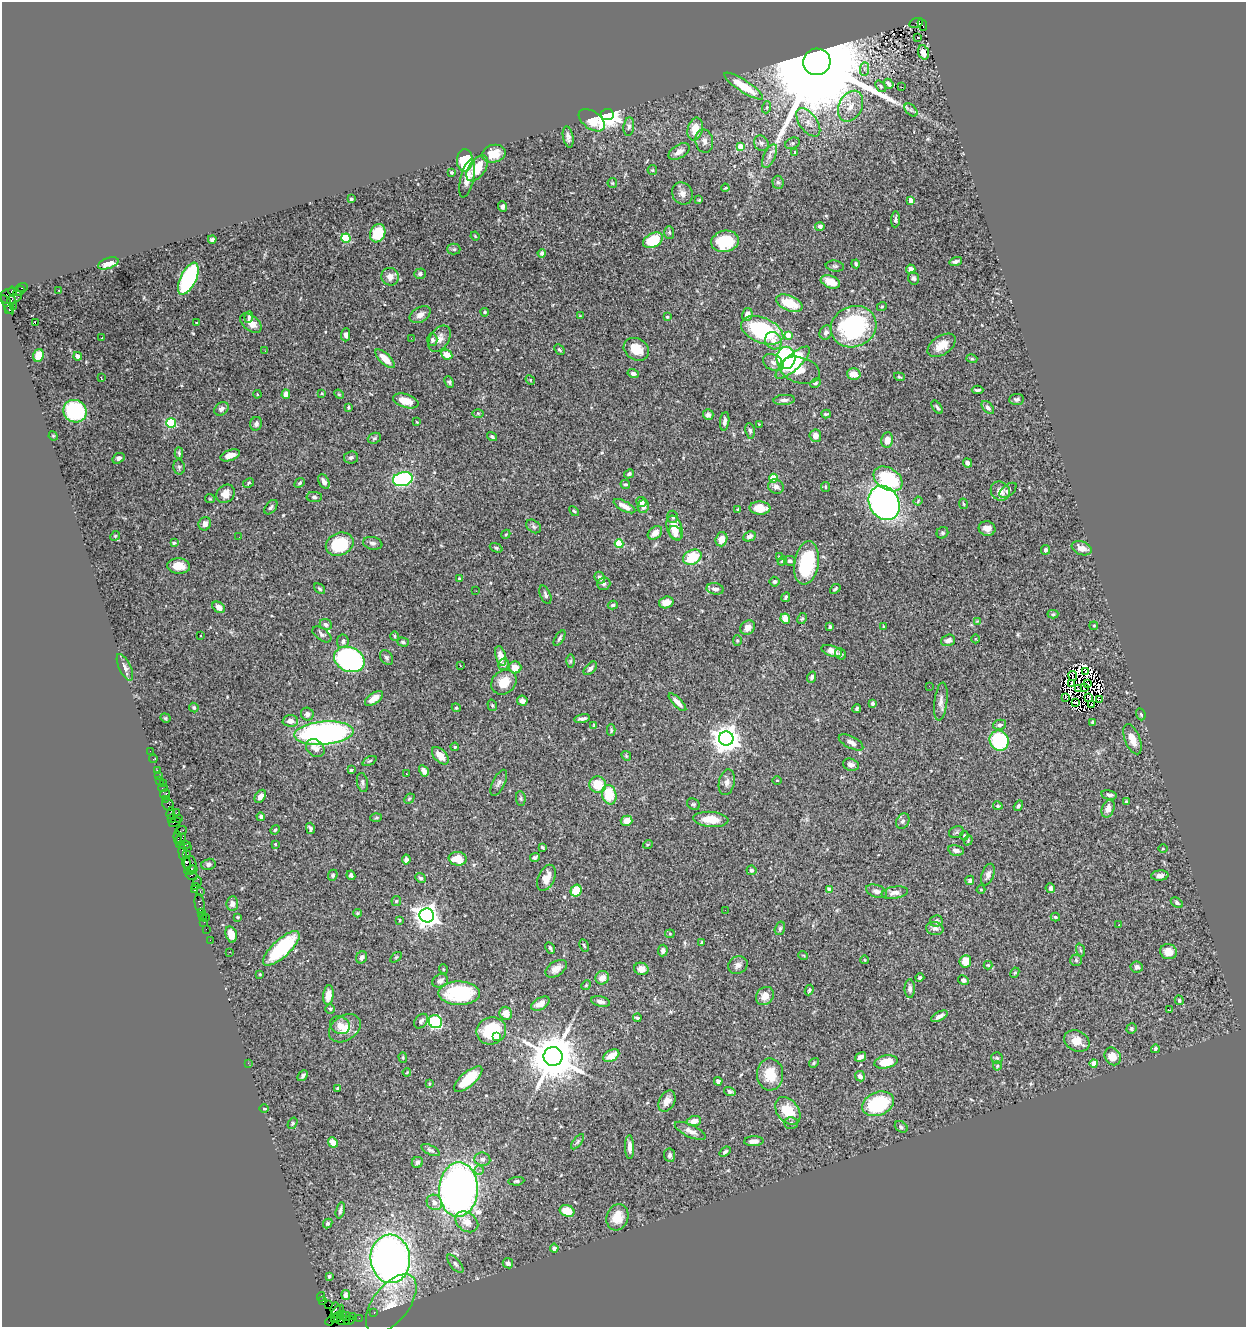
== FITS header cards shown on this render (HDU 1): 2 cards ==
NAXIS1  =                 1244
NAXIS2  =                 1325

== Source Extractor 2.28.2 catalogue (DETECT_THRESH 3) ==
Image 1244 x 1325 px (HDU 1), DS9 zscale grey, 1 PNG px = 1 image px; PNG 1248 x 1329 px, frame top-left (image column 1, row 1325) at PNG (2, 2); each listed source drawn as its Kron ellipse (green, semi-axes under 4 px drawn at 4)
Background 1.14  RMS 0.038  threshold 0.113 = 3 sigma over >= 5 px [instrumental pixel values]
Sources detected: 524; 9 with non-positive FLUX_AUTO (blend fragments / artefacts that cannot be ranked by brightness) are neither listed nor drawn; of the other 515, the 500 brightest by FLUX_AUTO listed and drawn (15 fainter detections omitted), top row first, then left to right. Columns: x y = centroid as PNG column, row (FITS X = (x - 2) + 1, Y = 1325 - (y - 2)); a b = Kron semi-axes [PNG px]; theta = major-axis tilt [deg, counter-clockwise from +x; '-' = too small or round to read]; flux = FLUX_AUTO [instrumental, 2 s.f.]
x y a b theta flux
916 23 7 5 15 210
922 25 6 3 -69 390
917 37 3 2 - 5.6
923 52 7 5 -70 12
817 62 13 13 - 100000
864 69 7 4 89 6.5
889 84 5 3 - 7.8
744 86 23 6 -33 81
881 86 6 4 -51 3.8
902 87 3 2 - 2.2
850 106 16 11 62 35
767 107 6 4 71 3.4
911 110 8 4 -45 5.9
607 115 6 5 - 2400
592 120 15 8 -36 42
808 122 16 9 -54 25
629 127 9 5 83 6.9
695 129 11 7 76 41
568 137 11 5 -78 9.9
704 141 12 8 -80 16
761 143 8 7 - 8.7
792 143 7 5 23 5.3
740 147 4 4 - 44
679 152 11 6 30 18
795 153 3 3 - 5.2
494 154 12 8 13 39
769 156 13 5 65 12
465 160 11 8 88 110
477 168 15 8 55 52
652 170 5 4 - 2.7
451 172 4 4 - 3.1
467 179 19 6 77 23
778 182 6 5 - 5.5
612 183 5 4 - 2.8
725 188 4 2 - 2.3
682 193 11 10 - 16
351 199 4 3 - 3.2
699 200 3 3 - 2.6
910 200 4 4 - 28
502 206 5 4 - 7.1
895 219 8 4 85 6
820 226 5 4 - 7.1
669 232 6 5 - 4.5
378 233 9 7 67 85
475 236 4 3 - 2.1
346 238 4 4 - 160
212 239 4 3 - 5
653 240 10 7 28 100
725 241 14 10 13 97
454 249 6 5 - 4.2
542 253 4 4 - 9.8
956 262 6 4 13 6.5
108 263 10 5 20 28
856 264 4 3 - 4
835 266 9 5 -7 6
911 269 5 4 - 14
420 274 6 5 - 6
390 277 9 8 - 16
914 278 6 5 - 5.1
188 279 17 8 65 320
830 282 10 6 -22 35
22 287 6 3 21 140
59 290 3 2 - 2.3
13 291 5 3 - 120
19 291 6 2 28 110
10 296 12 7 9 910
11 300 4 2 - 140
789 303 14 7 -22 77
8 305 11 3 -60 47
13 306 2 2 - 20
882 306 5 3 - 2.5
9 310 3 2 - 400
485 312 4 3 - 2.9
747 314 6 5 - 23
420 315 11 7 31 16
580 316 4 4 - 2.1
249 317 6 4 83 5.5
667 317 3 3 - 4.4
35 323 3 2 - 12
197 323 3 3 - 2.6
251 323 12 7 -40 23
853 327 23 20 23 360
762 330 22 12 -22 270
826 332 7 6 - 9.6
346 335 6 4 89 9.9
788 335 4 4 - 38
101 338 3 2 - 4
411 338 2 2 - 3.7
439 339 14 9 56 18
432 340 6 5 - 5.4
773 341 9 8 - 17
942 345 16 9 33 32
636 349 13 10 -34 43
559 350 6 4 -46 3.6
265 351 3 2 - 4
447 355 6 4 -27 29
38 356 6 5 - 31
78 356 4 3 - 7.9
786 358 11 9 86 260
385 359 12 5 -44 36
972 359 5 3 - 2.9
773 362 11 8 -28 12
793 363 22 7 43 130
800 370 21 13 -15 40
633 373 6 4 -14 8.5
854 374 7 5 -16 28
899 377 5 4 - 3.2
101 378 4 2 - 3.5
530 380 5 4 - 3
449 382 6 4 -66 4.7
815 383 5 3 - 3.3
978 390 6 3 1 4.5
322 393 4 3 - 2.7
257 394 4 3 - 2.1
286 394 5 4 - 13
339 394 5 4 - 2.7
1017 399 7 5 5 5.6
784 400 10 5 4 8.8
406 401 13 6 -17 37
348 407 3 3 - 2.9
937 407 7 3 -54 4.6
988 408 8 4 -48 8.4
221 409 8 6 41 10
75 411 12 11 - 230
478 413 6 4 -1 2.7
826 414 4 2 - 3.4
708 415 5 5 - 9.3
725 421 9 4 83 11
417 422 3 2 - 2
171 423 5 4 - 160
256 424 7 6 - 7
759 424 3 3 - 5.2
750 431 8 4 -81 5.5
53 436 5 4 - 2.9
492 436 5 4 - 5.1
815 436 6 6 - 16
374 438 7 5 20 5
887 440 8 6 81 18
179 453 6 4 -87 4
230 455 10 5 19 22
351 457 7 6 - 6.6
118 458 6 4 33 7.1
968 463 5 3 - 12
179 467 7 5 -79 4.8
629 474 5 4 - 4.9
773 478 4 4 - 70
403 479 10 7 13 340
888 479 16 10 -32 150
324 482 8 5 -63 11
248 483 6 4 29 3.6
300 483 5 4 - 3.6
625 484 5 4 - 4.4
776 487 8 7 - 9.9
825 487 5 4 - 3
1008 490 10 5 38 6.3
1000 491 10 9 - 20
225 494 10 8 46 22
314 497 8 5 -2 5.2
210 499 5 4 - 2.9
918 501 4 3 - 2.4
641 502 5 5 - 8.9
884 503 18 14 -60 1000
963 504 5 3 - 2.3
624 506 12 5 -28 20
643 506 7 5 80 11
271 507 8 5 51 5.7
760 508 10 6 -4 34
738 510 4 3 - 3.4
574 511 6 3 -44 3.2
673 517 6 5 - 6.2
205 524 7 6 - 13
534 526 8 6 -37 6.1
675 528 13 7 -70 38
987 528 8 7 - 19
655 533 8 5 39 18
675 533 8 6 -55 20
942 533 6 5 - 4.6
506 534 5 3 - 2.6
115 536 5 4 - 3.1
749 536 6 4 26 8.9
239 537 2 2 - 1.9
721 539 7 6 - 23
174 543 3 3 - 3
373 543 10 6 -11 8.9
340 544 14 11 23 120
619 544 4 4 - 98
496 548 6 4 -21 3.5
1082 548 10 6 -20 18
1045 550 5 4 - 6.9
692 557 9 7 26 75
779 557 3 3 - 2.4
782 561 5 3 - 2.3
790 561 6 5 - 5.4
806 563 22 12 81 140
179 566 11 7 -4 35
459 578 4 3 - 4
600 578 6 5 - 10
775 582 5 5 - 4.9
604 584 7 6 - 6.3
319 589 6 4 -40 3.9
715 589 8 5 -9 9.9
835 589 6 3 42 4.1
476 591 2 2 - 7.5
545 595 9 5 -69 6.5
786 597 5 4 - 4.5
666 602 7 6 - 19
613 605 5 3 - 3.6
219 607 7 5 -36 17
1053 614 5 4 - 3.7
785 619 5 4 - 35
802 619 6 4 61 3.8
977 621 4 4 - 2.1
326 624 6 5 - 7.3
884 626 4 3 - 2.7
1094 626 4 3 - 2.2
830 627 3 3 - 3.9
748 628 8 6 41 16
322 634 11 6 -35 7.5
201 636 3 3 - 13
395 636 5 4 - 3.2
559 638 8 4 58 5.8
976 639 4 3 - 2
737 640 5 4 - 3.2
948 640 7 5 19 12
343 641 7 5 83 7.4
403 642 6 4 -16 4.4
832 651 10 5 -19 15
840 654 6 5 - 4.4
501 656 10 5 -74 23
386 658 8 6 -57 6.5
349 659 16 12 -24 640
570 661 6 4 89 3.6
504 664 6 5 - 7.5
460 665 3 2 - 3.4
125 667 14 6 -65 11
515 667 6 6 - 25
590 668 8 4 45 8.4
1086 672 4 2 - 2.5
1073 676 5 2 - 4.6
812 677 6 4 71 5.7
504 682 13 11 40 40
1072 683 3 2 - 2.4
1087 683 2 2 - 2
929 686 2 2 - 5.4
1084 687 4 2 - 2.5
1079 688 3 2 - 3.5
1066 697 3 2 - 4.2
1089 697 3 2 - 5.8
374 698 10 5 35 23
1100 700 3 2 - 14
522 701 5 5 - 15
677 702 11 4 -45 16
941 702 19 6 83 16
1075 702 3 2 - 2.1
872 704 4 4 - 4.2
492 705 6 4 -73 3.6
1091 705 3 2 - 3.3
194 708 5 4 - 3.9
456 708 4 4 - 2.7
857 708 5 3 - 3.7
307 714 6 6 - 8.5
1141 714 6 4 -70 3.1
165 718 5 4 - 3.3
582 719 8 3 12 8
290 721 8 6 2 14
1092 722 4 3 - 2.6
594 725 3 3 - 2.4
1000 725 6 5 - 7.4
611 730 6 4 -89 3.7
324 733 30 11 5 790
726 739 7 7 - 3000
1132 739 16 7 -68 29
999 741 10 9 - 200
851 742 13 6 -27 14
455 747 4 3 - 2.9
315 748 10 8 -40 23
150 751 2 2 - 12
440 756 10 6 -47 27
626 756 5 4 - 3
153 759 4 2 - 16
369 761 7 4 26 4
851 765 8 6 -19 8.2
157 770 2 2 - 45
351 770 4 4 - 3.5
424 771 6 4 -59 11
406 774 3 3 - 7.2
158 776 3 2 - 3.4
160 780 3 3 - 110
777 780 4 3 - 2
727 782 13 7 78 12
362 783 10 5 -79 6.4
499 783 14 6 64 9.8
163 784 2 2 - 14
598 785 8 8 - 54
163 788 4 2 - 36
165 794 5 5 - 200
609 795 10 7 -77 78
1109 795 8 4 -10 9.1
260 796 7 5 55 14
165 799 3 2 - 70
409 799 6 4 45 3.3
521 799 7 5 -84 4.3
1126 802 4 3 - 3.6
693 804 7 5 -27 4.1
168 805 6 5 - 230
998 806 4 4 - 3.9
1018 806 6 4 57 5.3
1108 809 9 6 71 16
177 812 3 2 - 160
171 813 6 3 79 120
261 817 4 4 - 8.5
179 818 4 2 - 130
376 818 6 4 3 3.4
172 819 3 2 - 79
711 819 17 7 -5 41
627 821 6 5 - 22
903 821 8 6 59 6.3
175 822 6 3 21 100
310 828 6 4 -76 5.9
275 830 5 4 - 2.8
181 831 6 2 19 60
956 832 8 5 22 4.9
964 836 4 4 - 3.7
178 838 7 2 -86 210
181 839 6 4 53 150
968 840 5 4 - 2.8
275 844 4 3 - 2.1
648 844 5 3 - 2.2
183 845 7 4 0 220
187 847 4 3 - 270
542 847 4 3 - 3.3
1163 849 4 3 - 2.4
956 850 8 5 -12 10
183 853 8 3 -86 310
187 854 2 2 - 65
535 857 5 4 - 5.2
458 859 9 6 -6 54
406 860 5 4 - 8.5
186 863 6 3 -69 290
190 864 8 6 -89 490
208 864 7 5 14 7.8
191 870 6 3 18 420
751 870 5 4 - 4.2
333 875 6 4 66 4.4
351 875 5 3 - 6.6
988 875 11 6 69 11
1160 875 8 5 4 9.9
192 876 6 3 -19 96
420 878 5 4 - 5.2
546 878 14 8 65 26
970 880 4 4 - 5.8
197 881 5 2 - 130
195 886 3 2 - 41
1050 888 5 4 - 9.8
829 889 4 4 - 18
981 889 4 3 - 2.1
194 890 3 2 - 46
200 891 3 2 - 71
576 891 6 5 - 49
876 891 11 6 -19 11
895 893 13 6 9 13
396 901 5 5 - 3
200 903 9 5 -81 220
232 903 7 6 - 10
1177 903 7 4 -35 5.5
725 910 2 2 - 5
201 912 4 3 - 120
358 913 4 4 - 2.9
427 915 7 7 - 2000
202 916 4 3 - 170
206 917 2 2 - 120
237 917 3 2 - 2.4
1055 917 5 3 - 3.7
400 920 4 3 - 3.5
936 921 6 5 - 6.7
204 922 3 2 - 30
1119 925 3 2 - 4.9
780 928 7 5 74 4.4
935 928 9 6 -10 9.7
206 929 2 2 - 35
231 934 8 5 -75 26
670 934 4 4 - 2.7
210 940 2 2 - 28
702 943 3 3 - 3
584 945 6 4 -63 3.3
281 948 23 8 43 210
550 948 6 3 -61 5
663 950 6 4 84 8.1
1080 950 7 4 -70 3.8
229 952 3 2 - 3
1168 952 8 7 - 27
803 955 5 3 - 2
362 957 6 5 - 9.7
396 957 6 3 37 2.7
865 960 4 3 - 2
1076 960 6 5 - 4.5
965 961 6 5 - 32
738 965 10 8 29 11
988 965 4 4 - 2.5
1137 967 6 5 - 9.5
443 969 5 3 - 2.3
556 969 12 7 32 17
641 969 7 6 - 22
1015 973 5 4 - 3.4
260 974 3 3 - 2.1
602 978 7 6 - 22
920 978 4 4 - 5.3
963 980 6 4 -30 6.2
440 981 8 6 24 11
586 985 5 4 - 3.5
910 989 9 5 -90 8.3
809 990 5 4 - 4.4
459 993 20 12 0 180
328 995 10 5 83 30
765 996 10 8 50 24
1179 1000 5 4 - 4.2
601 1002 9 5 -11 9.7
540 1004 10 5 31 26
330 1009 5 4 - 3.4
1170 1010 3 2 - 30
506 1013 7 6 - 25
939 1016 9 4 27 12
637 1018 4 3 - 5.1
421 1021 8 6 51 7.7
435 1022 7 6 - 240
340 1025 10 8 -26 20
345 1028 17 12 35 38
1131 1029 5 4 - 3.8
491 1031 15 13 20 140
497 1037 4 4 - 7.1
1077 1041 13 10 -26 35
1155 1049 4 3 - 4.4
611 1056 8 5 29 31
1113 1056 9 7 -58 31
553 1057 9 9 - 12000
861 1057 6 4 33 8.4
403 1058 5 4 - 3.2
997 1058 6 5 - 4.1
886 1062 12 6 11 58
248 1063 2 2 - 12
814 1063 5 4 - 3.3
1094 1063 4 4 - 21
997 1066 4 4 - 2.8
407 1072 4 3 - 2
770 1074 16 13 -89 59
303 1076 6 4 46 5.9
860 1076 5 5 - 9.7
468 1079 17 7 41 91
718 1081 4 4 - 8
429 1084 4 3 - 2.7
338 1088 4 3 - 5.1
730 1091 6 4 -16 4
667 1101 11 7 61 19
878 1104 16 11 21 200
264 1109 5 3 - 2.1
788 1111 15 11 -51 65
694 1121 7 5 11 21
292 1123 6 4 57 3.7
791 1123 7 5 0 5.3
901 1127 7 5 -36 5.1
690 1131 17 6 -25 17
754 1141 10 5 3 13
333 1142 5 4 - 26
578 1142 9 4 51 5
629 1147 12 4 -88 14
430 1150 10 4 -27 6.1
725 1152 6 4 38 5.3
669 1155 7 5 -82 7.2
482 1159 8 6 -7 8.1
417 1162 6 5 - 5.6
479 1170 4 4 - 6.5
516 1181 8 4 5 4.4
458 1190 27 19 87 1400
434 1202 8 7 - 15
340 1210 8 4 76 6.8
567 1211 7 5 -21 44
617 1217 13 11 72 38
467 1222 12 9 -35 25
328 1223 5 4 - 4.5
554 1248 4 4 - 8.1
390 1259 24 20 -87 1500
508 1263 5 5 - 7.2
455 1264 11 5 -50 6.8
329 1276 3 3 - 4.2
346 1295 5 4 - 7.9
321 1297 5 3 - 54
323 1301 3 2 - 69
391 1303 34 18 53 72
329 1305 2 2 - 36
335 1309 6 5 - 390
337 1311 8 3 44 250
374 1313 3 2 - 32
343 1315 4 2 - 79
346 1316 5 3 - 150
337 1317 7 4 36 250
352 1317 4 3 - 180
359 1318 2 2 - 33
349 1320 5 3 - 130
330 1321 5 2 - 34
343 1321 7 3 6 170
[15 fainter detections neither listed nor drawn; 9 non-positive-flux detections neither listed nor drawn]